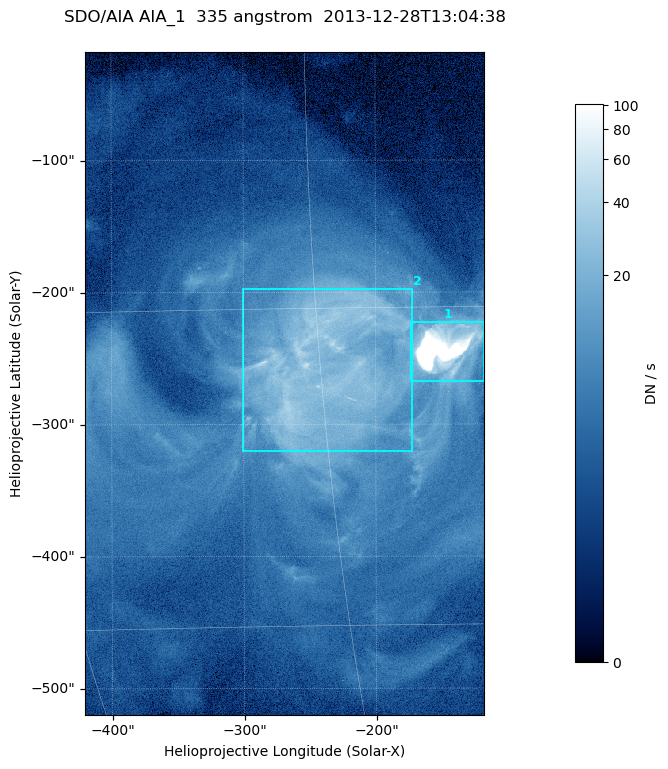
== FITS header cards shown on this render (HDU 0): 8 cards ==
TELESCOP= 'SDO/AIA '
INSTRUME= 'AIA_1   '
WAVELNTH=                  335
WAVEUNIT= 'angstrom'
DATE-OBS= '2013-12-28T13:04:38.62'
CTYPE1  = 'HPLN-TAN'
CTYPE2  = 'HPLT-TAN'
BUNIT   = 'DN / s  '

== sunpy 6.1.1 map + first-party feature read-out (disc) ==
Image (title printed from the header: SDO/AIA AIA_1  335 angstrom  2013-12-28T13:04:38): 503 x 835 px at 0.601 arcsec/px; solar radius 976 arcsec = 1624 px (partial field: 5.1% of the solar disc is inside the frame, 100% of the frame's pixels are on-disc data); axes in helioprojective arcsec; data unit DN / s (BUNIT, on the colour bar)
Orientation: roll -0.142 deg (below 1 deg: not rotated)
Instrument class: DISC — disc imager (sunpy class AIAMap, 335 A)
Bright regions (active regions / flare kernels): reference = the on-disc median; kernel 5 px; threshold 5 sigma = 17.3 DN / s over a disc level ~4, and >= 1.15x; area >= 420 px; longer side >= 6 px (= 3.6 arcsec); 2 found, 2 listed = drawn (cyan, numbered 1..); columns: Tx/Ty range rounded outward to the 2 arcsec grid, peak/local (2 s.f.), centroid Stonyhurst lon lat
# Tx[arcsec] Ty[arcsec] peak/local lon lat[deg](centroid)
1 -174..-116 -268..-222 117 -9 -17
2 -302..-172 -322..-196 12 -15 -17